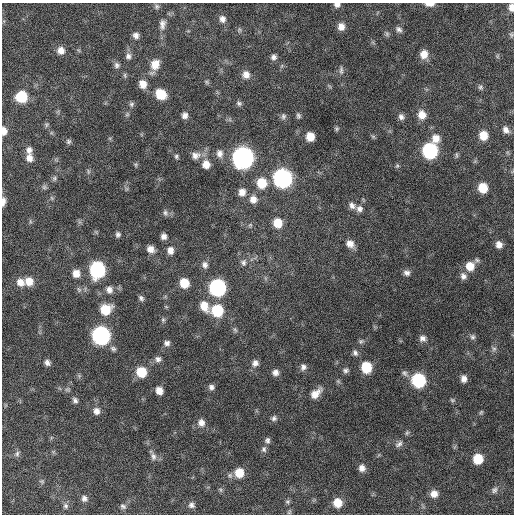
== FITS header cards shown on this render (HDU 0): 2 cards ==
NAXIS1  =                  512 / Axis length
NAXIS2  =                  512 / Axis length

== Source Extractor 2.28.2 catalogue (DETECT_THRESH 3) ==
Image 512 x 512 px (HDU 0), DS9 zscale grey, 1 PNG px = 1 image px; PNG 516 x 516 px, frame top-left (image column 1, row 512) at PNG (2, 3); no overlay
Background 535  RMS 16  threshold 47.6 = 3 sigma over >= 5 px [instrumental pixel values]
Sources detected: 140; all 140 listed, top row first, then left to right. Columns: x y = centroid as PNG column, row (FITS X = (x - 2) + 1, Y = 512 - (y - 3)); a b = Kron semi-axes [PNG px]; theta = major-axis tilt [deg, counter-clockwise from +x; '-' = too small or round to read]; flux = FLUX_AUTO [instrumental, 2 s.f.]
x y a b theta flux
430 4 10 4 1 6800
337 5 7 5 -2 4200
157 6 7 7 - 2400
511 7 8 5 89 6900
222 19 9 8 - 5300
162 24 15 9 85 6900
341 26 9 8 - 7900
399 29 9 6 -39 3500
387 34 7 6 - 2100
136 35 8 7 - 4700
511 35 8 5 89 2100
61 51 9 9 - 8100
424 54 9 8 - 11000
128 56 9 8 - 4600
497 56 6 4 89 1600
274 57 8 7 - 4100
155 64 11 9 67 15000
117 65 8 7 - 3500
341 70 11 5 -90 3100
125 75 8 4 -82 1700
246 75 10 9 - 7400
207 82 6 5 - 1600
143 84 9 8 - 10000
480 87 8 7 - 2400
161 94 9 8 - 26000
22 97 9 9 - 42000
239 103 8 6 -40 2500
131 104 7 6 - 2400
127 114 7 5 45 1800
185 115 7 6 - 4700
422 115 10 9 - 11000
283 116 9 7 80 3000
298 116 8 5 -77 2400
401 117 8 7 - 3800
46 125 6 6 - 1900
337 129 6 5 - 1700
506 130 10 7 -57 5900
4 131 8 5 -87 7200
483 135 9 8 - 16000
373 136 7 4 -1 1500
310 137 7 7 - 15000
436 138 11 10 - 11000
68 141 7 6 - 2300
29 150 9 7 -82 5000
430 151 9 9 - 160000
220 153 11 8 -79 6200
196 155 12 10 12 7500
456 155 9 4 -90 1800
176 156 6 5 - 1900
29 158 9 8 - 7000
243 158 10 10 - 600000
206 164 10 9 - 10000
136 165 7 4 -89 1500
397 166 5 5 - 1600
88 171 8 4 -89 1900
54 178 7 6 - 2200
283 178 10 9 - 340000
262 183 10 9 - 24000
44 187 6 6 - 2400
483 188 8 8 - 22000
242 192 8 8 - 7300
52 198 7 4 -71 1400
253 199 9 9 - 7600
3 202 12 5 84 4900
352 206 10 8 -42 5000
359 209 8 8 - 4600
165 213 9 6 -63 3000
30 221 6 4 -72 1500
278 223 8 8 - 19000
250 225 6 4 44 1500
118 234 6 5 - 2700
164 236 5 5 - 4600
350 244 10 8 -41 8200
499 245 8 7 - 6700
151 249 8 7 - 7000
170 250 8 7 - 6500
243 263 9 7 80 3600
205 265 9 8 - 4600
470 266 10 10 - 15000
97 270 10 9 - 160000
76 273 8 8 - 9900
407 273 8 7 - 4300
463 276 9 7 -67 4800
29 281 9 9 - 13000
20 282 10 9 - 9600
184 283 8 7 - 20000
217 288 10 9 - 220000
109 290 9 8 - 6000
141 298 7 5 -51 2800
204 306 13 9 -63 14000
105 309 10 9 - 28000
217 311 9 9 - 50000
163 320 7 5 70 2000
235 330 8 5 -64 2100
101 336 10 9 - 290000
473 337 8 7 - 2900
422 338 9 8 - 5200
361 341 8 7 - 2600
167 343 8 7 - 3900
113 349 8 6 -28 2600
494 349 8 7 - 3000
355 353 8 6 -62 3300
158 359 9 8 - 4100
47 363 6 6 - 3900
255 363 9 8 - 5200
303 367 9 8 - 4300
366 367 9 8 - 34000
346 370 7 7 - 3100
141 372 9 8 - 28000
275 372 8 7 - 5200
405 373 10 7 -41 3600
464 379 8 6 -89 5700
418 380 9 9 - 100000
211 387 7 6 - 3600
159 391 6 6 - 9000
316 393 15 8 43 11000
75 400 7 6 - 3100
452 400 7 5 -21 2000
96 411 9 8 - 5600
481 412 7 5 63 1800
274 418 8 7 - 3200
201 423 10 9 - 6700
407 433 7 5 68 2000
267 440 7 6 - 3100
399 444 12 7 40 4300
264 449 9 7 85 3200
17 454 8 6 75 2600
153 456 11 7 -74 4400
478 459 8 8 - 26000
362 468 8 8 - 6200
239 473 10 9 - 18000
42 481 7 4 -7 1500
494 490 8 6 64 2800
434 494 9 8 - 8300
84 498 8 8 - 4100
287 502 7 6 - 1800
338 503 9 8 - 17000
191 505 8 7 - 3700
66 506 8 7 - 3100
123 506 9 6 -34 2900
At the frame edge (FLAGS 8, measured only in part): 5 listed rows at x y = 430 4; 337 5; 511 7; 4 131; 3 202